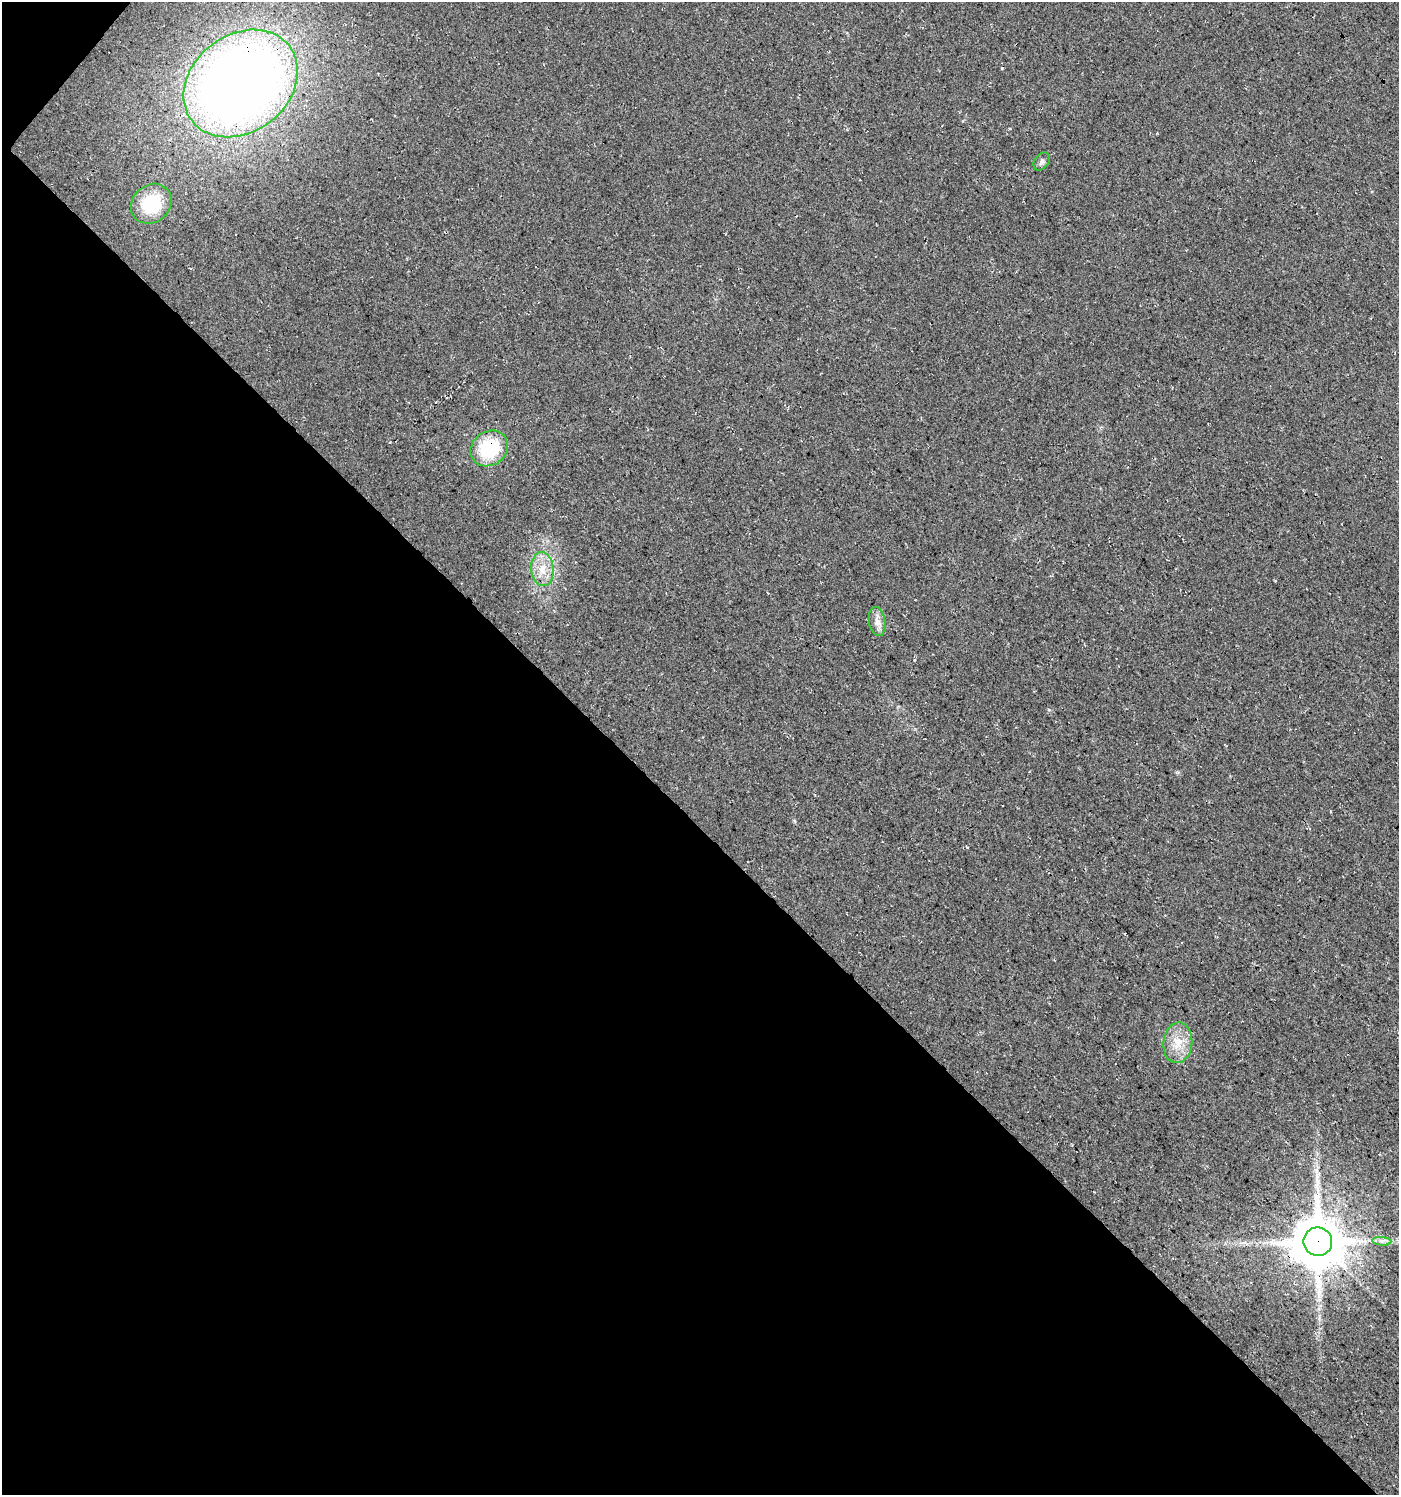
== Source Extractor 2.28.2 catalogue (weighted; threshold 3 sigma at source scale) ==
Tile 9 of 4 x 4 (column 1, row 3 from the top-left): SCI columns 273-1669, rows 1535-3027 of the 6067 x 6059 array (HDU 1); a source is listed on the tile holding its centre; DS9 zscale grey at full resolution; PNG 1401 x 1497 px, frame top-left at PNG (2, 2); each listed source drawn as its Kron ellipse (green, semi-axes under 4 px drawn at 4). Shown black and unused: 45% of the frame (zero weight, under 3 of 4 exposures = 5% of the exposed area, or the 3 px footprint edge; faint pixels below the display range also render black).
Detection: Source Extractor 2.28.2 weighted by HDU 2 'WHT'; one run over the whole footprint, this tile lists its part. Background 0.03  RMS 0.0079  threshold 0.0358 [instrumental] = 3 sigma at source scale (4.5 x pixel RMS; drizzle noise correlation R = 1.50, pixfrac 1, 0.0396/0.0396 arcsec/px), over >= 5 px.
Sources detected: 10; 1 long thin detection or spike segment (spike, bleed or trail) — neither listed nor drawn; the other 9 listed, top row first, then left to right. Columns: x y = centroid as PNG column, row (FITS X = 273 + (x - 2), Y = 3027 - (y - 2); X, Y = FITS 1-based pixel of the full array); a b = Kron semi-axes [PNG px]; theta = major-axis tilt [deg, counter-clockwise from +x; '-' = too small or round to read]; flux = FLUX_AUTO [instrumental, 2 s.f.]
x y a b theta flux
241 83 61 48 38 930
1042 162 10 7 53 2.6
151 204 21 18 41 39
489 448 20 17 36 46
542 569 17 11 -84 13
877 621 15 8 -80 5.6
1178 1043 20 14 85 15
1382 1241 10 4 -5 2.6
1318 1242 14 14 - 4300
Overlapping masked pixels (flux is a lower limit): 3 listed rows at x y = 241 83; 489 448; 1318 1242